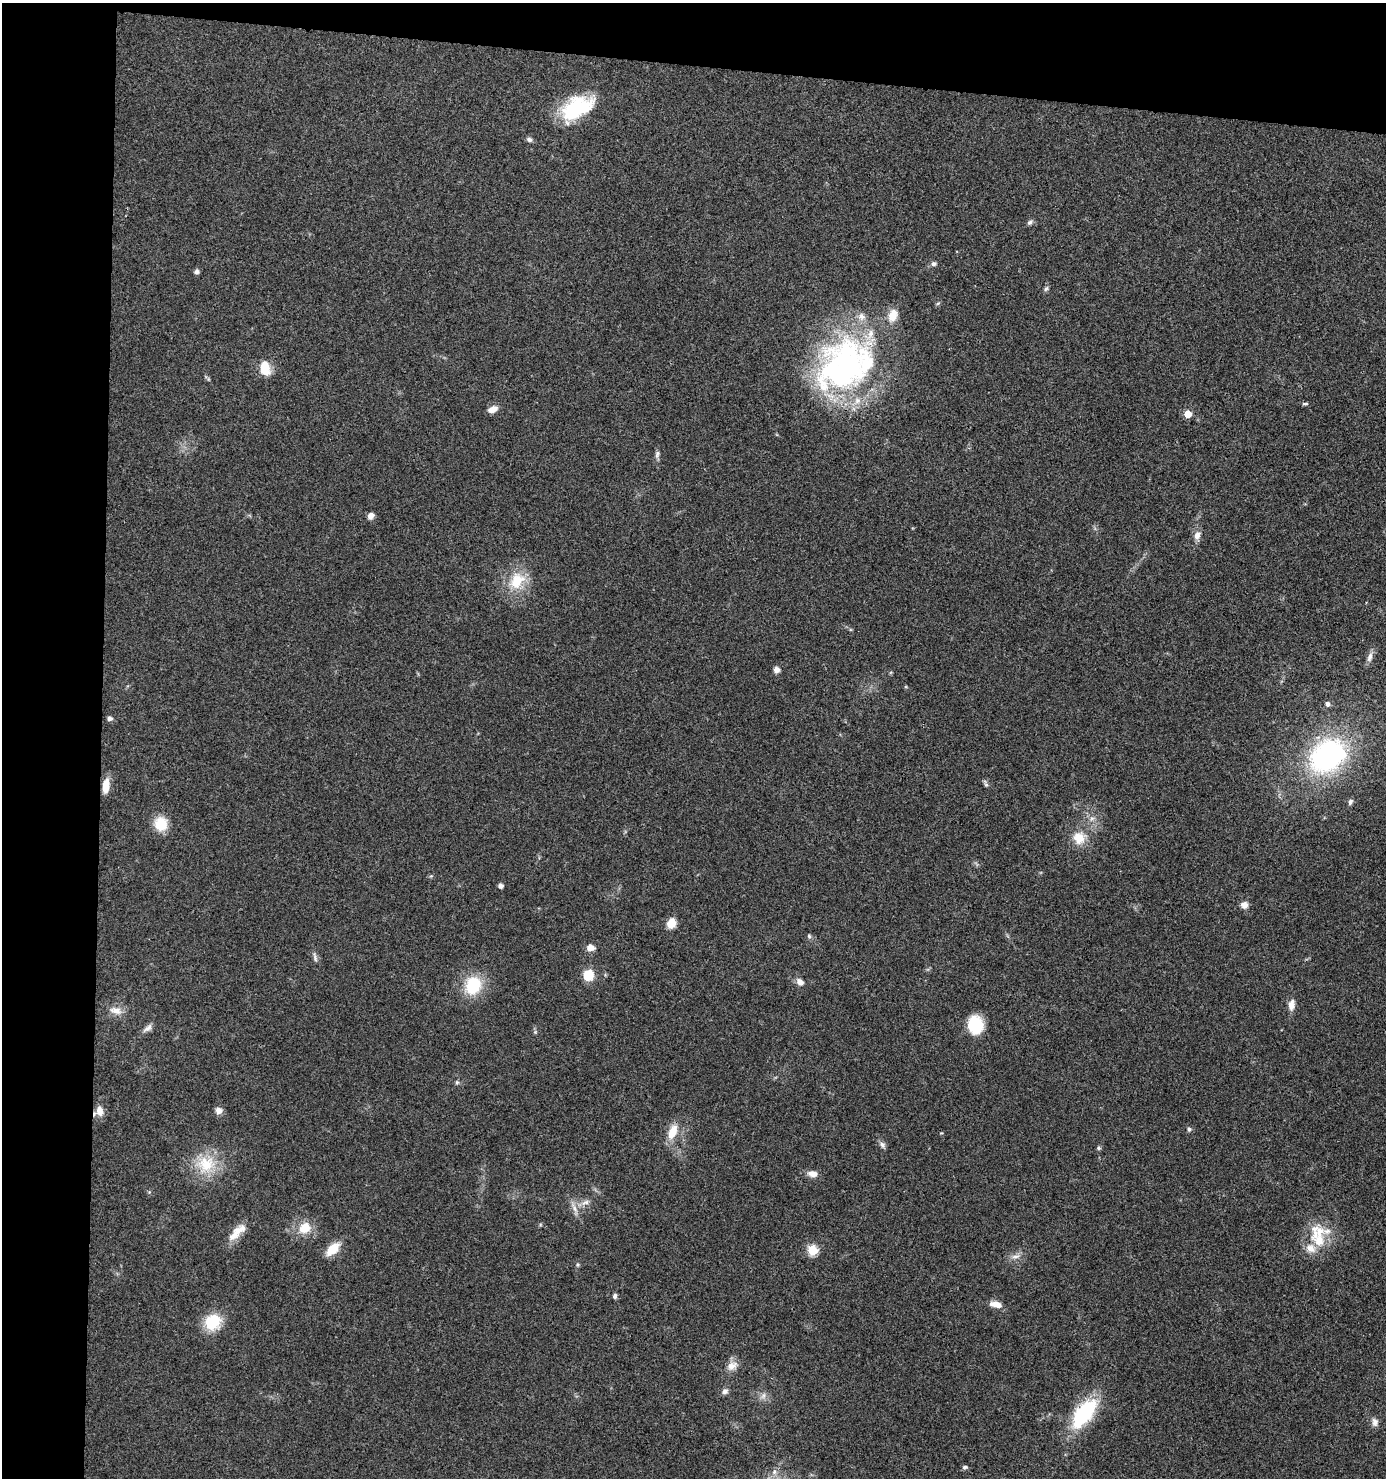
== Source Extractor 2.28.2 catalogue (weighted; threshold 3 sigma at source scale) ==
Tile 1 of 3 x 3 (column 1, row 1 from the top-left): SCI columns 103-1486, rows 2952-4427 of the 4448 x 4427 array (HDU 1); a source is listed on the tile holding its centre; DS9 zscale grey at full resolution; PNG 1388 x 1480 px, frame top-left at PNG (2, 3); no overlay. Shown black and unused: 11% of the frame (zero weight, under 3 of 4 exposures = <1% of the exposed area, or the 3 px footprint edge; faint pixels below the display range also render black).
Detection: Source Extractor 2.28.2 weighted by HDU 2 'WHT'; one run over the whole footprint, this tile lists its part. Background 0.078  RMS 0.0058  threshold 0.0262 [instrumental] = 3 sigma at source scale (4.5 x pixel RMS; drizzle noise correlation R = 1.50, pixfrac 1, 0.05/0.05 arcsec/px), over >= 5 px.
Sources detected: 75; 6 inside a brighter listed object's ellipse — not listed separately; the other 69 listed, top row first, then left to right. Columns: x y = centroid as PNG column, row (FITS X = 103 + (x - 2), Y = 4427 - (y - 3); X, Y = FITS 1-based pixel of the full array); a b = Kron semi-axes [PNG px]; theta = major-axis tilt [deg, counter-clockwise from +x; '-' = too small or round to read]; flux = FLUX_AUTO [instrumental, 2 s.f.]
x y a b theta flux
577 108 40 22 30 40
529 139 7 6 - 1.6
1030 222 9 5 38 1.5
934 264 7 6 - 1.7
197 272 6 5 - 1.8
1046 289 8 5 61 1.3
938 303 6 4 19 0.8
845 365 76 58 35 180
265 368 16 11 -79 11
208 379 6 4 -71 0.78
1305 404 9 3 0 1.1
493 409 11 7 22 4.7
1188 414 5 5 - 11
657 454 11 6 78 1.9
371 516 8 6 53 3.1
1197 535 12 8 75 3.9
517 581 26 19 55 19
1370 657 16 6 76 3.3
776 670 7 7 - 2.7
1327 704 6 6 - 1.9
109 718 7 6 - 1.7
1327 756 38 30 37 110
986 784 11 4 -67 1.4
106 786 17 7 84 7.4
1350 802 8 5 70 1.7
161 824 13 12 - 16
1079 838 15 15 - 11
501 886 4 4 - 2.8
1244 905 9 8 - 3.3
671 923 10 8 63 7.7
809 936 6 5 - 1
590 948 9 8 - 4.1
315 957 14 5 -77 2
588 975 10 9 - 13
800 982 10 8 -49 3.3
473 985 23 19 65 24
1291 1005 14 8 81 4.7
116 1010 18 10 -12 5.8
975 1024 19 16 -82 20
148 1028 14 7 37 2.9
535 1032 5 5 - 0.8
457 1082 6 5 - 1
99 1111 13 9 -81 5.8
219 1111 8 8 - 3.2
1189 1129 6 5 - 1.2
672 1132 17 9 67 11
882 1145 11 7 -54 2.1
1099 1148 6 5 - 1
206 1164 27 24 6 22
812 1174 13 8 -5 4.2
585 1202 14 6 20 3.6
574 1208 24 6 -69 4.3
305 1228 14 12 44 11
237 1232 30 10 44 9.2
1318 1239 31 18 -51 18
333 1249 18 10 42 11
812 1250 5 5 - 36
1015 1256 13 7 18 3.4
578 1264 6 6 - 0.99
615 1296 7 5 87 1.4
998 1305 11 8 -16 4.4
213 1322 16 14 39 23
732 1366 16 11 27 5.6
725 1391 8 7 - 2.2
763 1396 9 7 74 2.5
1084 1413 40 18 53 43
1375 1422 11 8 -84 2.9
965 1467 6 5 - 1.4
774 1472 8 6 77 2.4